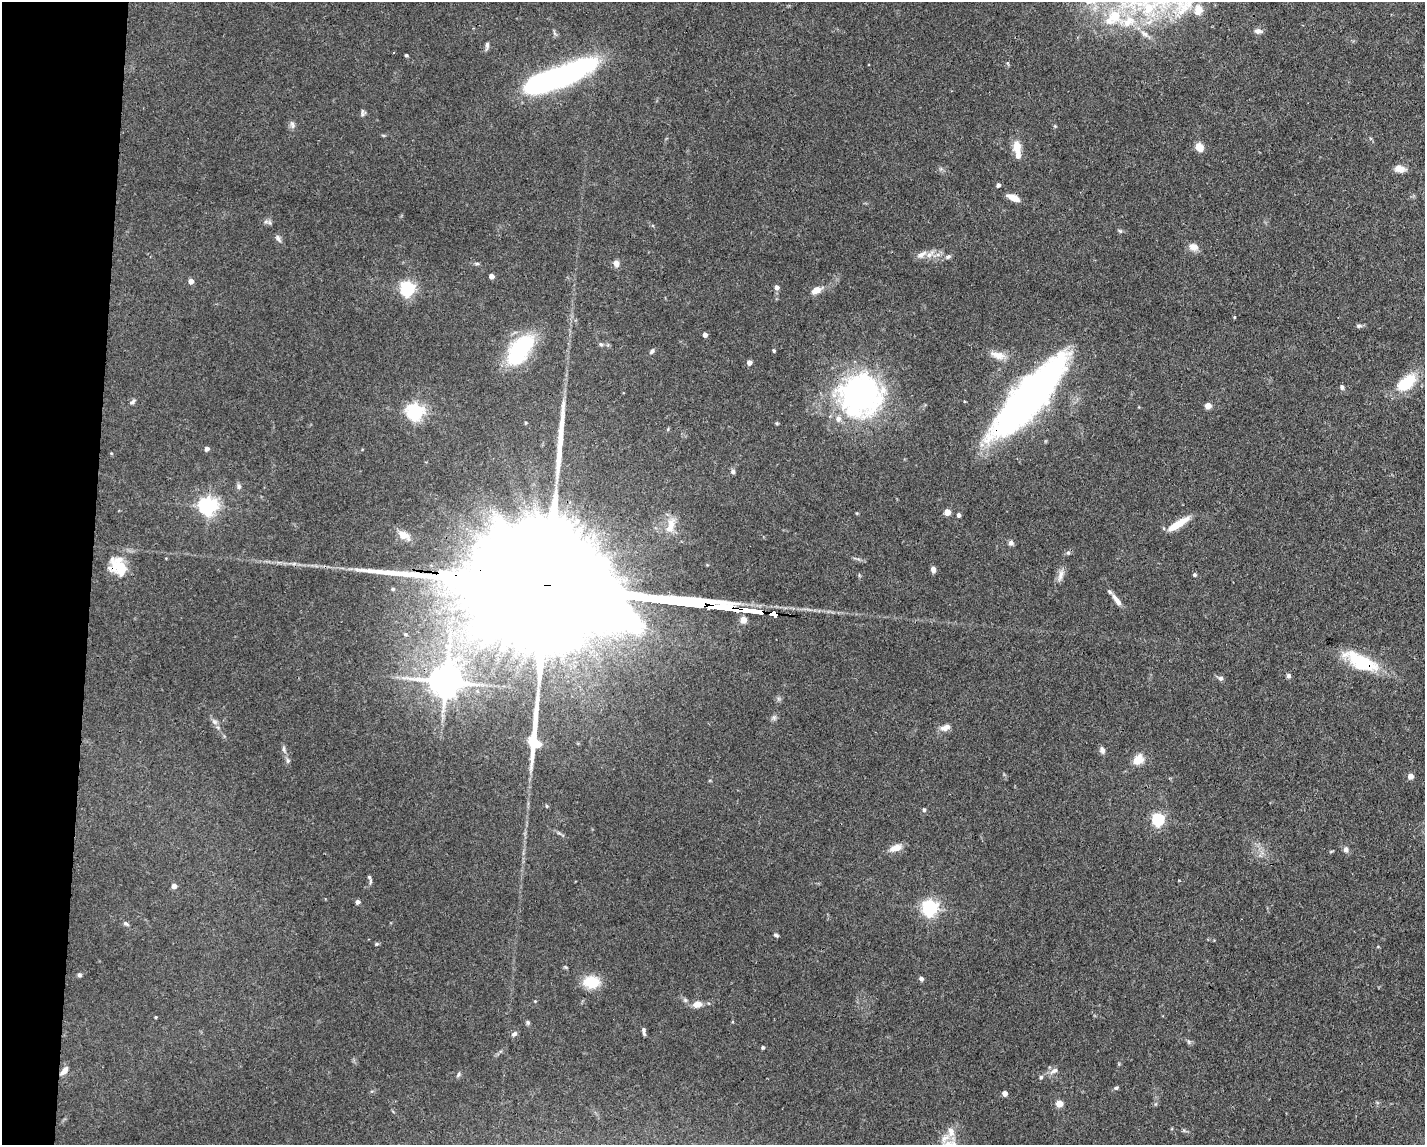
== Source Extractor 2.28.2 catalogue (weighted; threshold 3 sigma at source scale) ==
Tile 7 of 3 x 4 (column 1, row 3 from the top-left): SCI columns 110-1532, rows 1144-2286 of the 4598 x 4572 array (HDU 1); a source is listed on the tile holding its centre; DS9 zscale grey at full resolution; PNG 1427 x 1147 px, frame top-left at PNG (2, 2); no overlay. Shown black and unused: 6% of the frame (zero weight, under 3 of 4 exposures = <1% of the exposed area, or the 3 px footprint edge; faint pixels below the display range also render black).
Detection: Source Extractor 2.28.2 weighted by HDU 2 'WHT'; one run over the whole footprint, this tile lists its part. Background 0.0928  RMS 0.0042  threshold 0.0191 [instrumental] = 3 sigma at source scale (4.5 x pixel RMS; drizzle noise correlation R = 1.50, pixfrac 1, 0.05/0.05 arcsec/px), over >= 5 px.
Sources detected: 115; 1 inside a brighter object's white glare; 2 long thin detections or spike segments (spike, bleed or trail) — not listed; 8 inside a brighter listed object's ellipse — not listed separately; the other 104 listed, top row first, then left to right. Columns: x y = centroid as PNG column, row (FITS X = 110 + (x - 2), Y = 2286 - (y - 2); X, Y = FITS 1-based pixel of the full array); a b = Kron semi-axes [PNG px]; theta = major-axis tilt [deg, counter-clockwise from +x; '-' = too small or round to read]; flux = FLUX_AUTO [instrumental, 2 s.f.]
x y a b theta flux
1198 10 9 8 - 6.3
1113 17 30 17 46 17
1258 31 10 7 -7 1.9
487 46 12 4 84 1.2
406 55 4 4 - 0.5
559 77 64 15 21 160
362 114 8 6 57 1
292 125 11 6 -79 1.4
1017 147 14 8 -80 6.2
1199 147 10 8 -51 3.9
1400 169 12 7 -13 4
998 185 4 4 - 1.3
1013 198 13 6 -25 4.1
1120 231 6 4 -43 0.65
278 238 10 5 -58 1.3
1193 247 13 9 -13 3
930 254 16 6 41 2.7
948 257 8 5 27 1
477 263 6 4 0 0.64
616 263 9 7 -85 2.1
491 276 4 4 - 3
191 281 4 4 - 3.2
776 287 4 4 - 2.4
408 288 6 6 - 120
816 290 9 6 24 4.7
1234 317 4 3 - 0.42
1359 326 8 5 -2 0.93
705 335 4 4 - 2.4
601 344 6 5 - 0.74
520 350 29 16 55 43
652 351 7 5 57 0.97
774 351 4 4 - 0.62
998 355 22 10 -16 4.4
749 362 4 4 - 2.6
1406 383 25 13 39 16
1342 387 6 5 - 1
860 396 51 49 41 96
1029 398 76 20 48 270
132 402 9 5 31 1.1
1208 406 4 4 - 6.5
415 412 6 6 - 170
525 423 5 4 - 0.49
207 449 4 4 - 1.9
733 472 6 6 - 1.1
239 486 9 5 -80 1.1
208 506 6 6 - 200
947 512 5 5 - 4.9
959 515 4 3 - 1.4
577 521 10 9 - 3.2
670 523 14 10 75 4.5
1178 524 25 7 32 8.5
404 535 18 9 -28 3.9
1011 543 6 6 - 1.4
1068 553 6 5 - 0.77
119 565 30 17 7 8.4
933 569 6 5 - 1.9
1060 575 17 7 75 2.7
1194 575 4 4 - 0.78
1117 600 17 6 -54 3.2
725 608 23 3 -6 1200
754 611 20 3 -6 880
743 620 5 4 - 7.4
1361 661 44 16 -26 21
1289 676 6 6 - 0.95
1221 678 6 6 - 1.1
445 681 10 9 - 930
214 722 8 6 -45 1.5
945 728 14 7 23 2.6
534 735 80 11 86 23
284 749 10 4 -85 1.1
1102 750 9 6 -69 1.4
1138 759 10 8 49 6.9
288 760 7 5 -88 0.97
1410 776 4 4 - 4.1
546 806 5 3 - 0.45
924 810 5 5 - 0.84
1158 819 5 5 - 68
896 848 16 8 19 3.9
1346 849 8 6 -88 1.4
369 877 6 5 - 0.78
174 886 4 4 - 2.9
358 902 4 4 - 1.5
930 908 6 6 - 140
126 924 8 5 -28 0.89
776 935 6 4 -31 0.81
376 944 5 3 - 0.43
79 975 5 5 - 0.87
921 979 6 5 - 1.1
591 982 20 14 -3 9.9
535 1001 4 4 - 0.35
697 1004 12 8 9 3.2
156 1017 3 3 - 0.41
528 1022 6 5 - 0.76
644 1031 10 4 -83 1.1
514 1034 8 5 38 1.2
763 1047 4 4 - 0.69
64 1071 12 6 51 2.4
1054 1071 14 6 29 2
458 1074 8 4 64 0.81
1041 1077 6 5 - 0.84
1116 1088 6 5 - 0.69
1004 1093 6 5 - 1.5
1059 1103 5 4 - 9.8
951 1132 14 9 -75 3.9
Overlapping masked pixels (flux is a lower limit): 8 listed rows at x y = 860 396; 1029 398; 119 565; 725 608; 754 611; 1361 661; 445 681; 64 1071
Isophote crosses this tile's border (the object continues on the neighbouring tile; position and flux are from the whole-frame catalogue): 1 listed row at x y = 1113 17